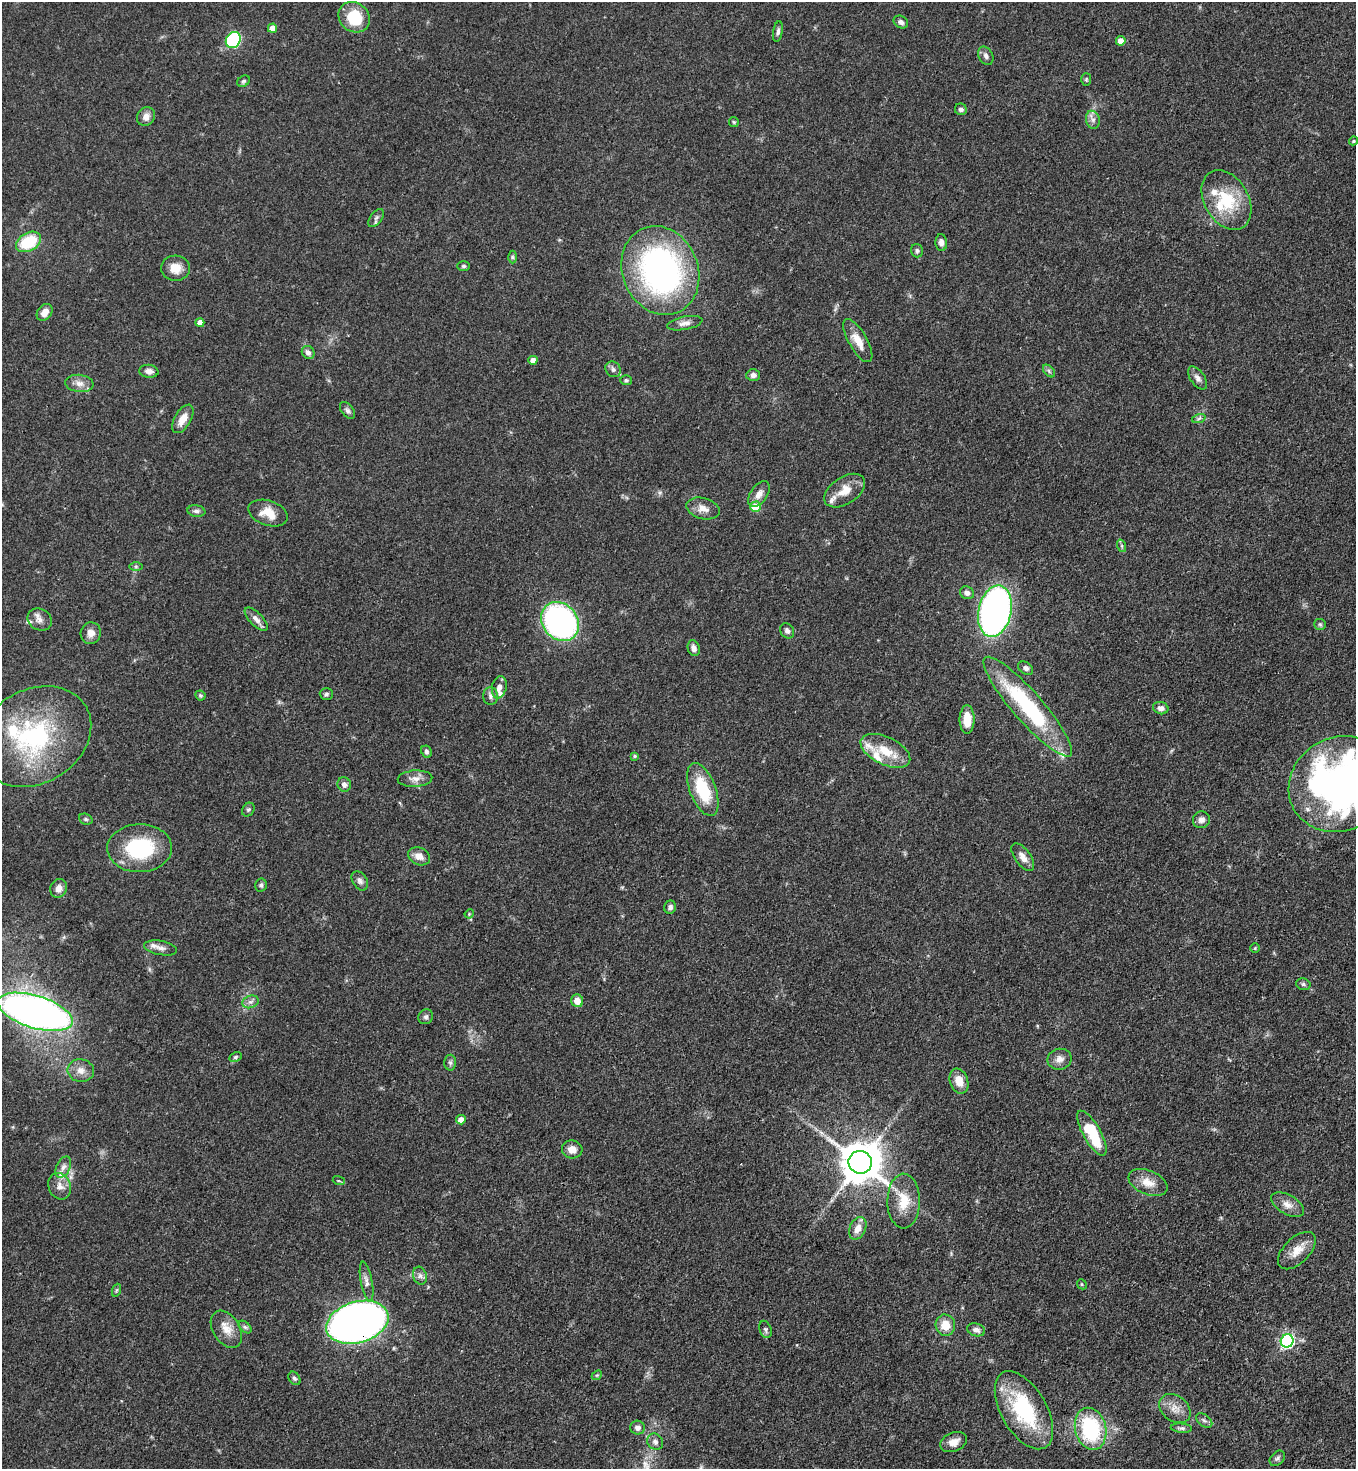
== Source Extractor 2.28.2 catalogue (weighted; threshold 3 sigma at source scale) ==
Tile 6 of 4 x 4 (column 2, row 2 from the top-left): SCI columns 1580-2933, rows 2992-4458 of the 6008 x 5986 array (HDU 1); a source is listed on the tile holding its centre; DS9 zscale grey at full resolution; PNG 1358 x 1471 px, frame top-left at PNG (2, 2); each listed source drawn as its Kron ellipse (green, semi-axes under 4 px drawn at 4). Shown black and unused: <1% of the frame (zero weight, under 3 of 4 exposures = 7% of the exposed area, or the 3 px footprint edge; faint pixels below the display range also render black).
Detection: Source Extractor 2.28.2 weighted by HDU 2 'WHT'; one run over the whole footprint, this tile lists its part. Background 0.0641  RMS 0.0036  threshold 0.0163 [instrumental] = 3 sigma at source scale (4.5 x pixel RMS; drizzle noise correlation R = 1.50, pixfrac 1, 0.05/0.05 arcsec/px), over >= 5 px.
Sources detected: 142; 13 inside a brighter listed object's ellipse — not listed separately; the other 129 listed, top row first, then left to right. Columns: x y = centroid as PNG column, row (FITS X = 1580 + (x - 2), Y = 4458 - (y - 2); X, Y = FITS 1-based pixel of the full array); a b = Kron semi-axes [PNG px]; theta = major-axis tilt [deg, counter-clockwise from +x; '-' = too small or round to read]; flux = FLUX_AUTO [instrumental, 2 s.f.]
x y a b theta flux
354 17 16 14 -38 14
901 22 8 6 -30 1.3
272 28 4 4 - 3.1
778 31 10 5 81 1.1
233 40 8 7 - 37
1121 41 5 5 - 2.9
986 56 10 7 -63 1.4
1086 79 6 5 - 0.56
244 81 7 5 31 0.73
961 109 6 6 - 1.2
146 117 10 8 52 2.6
1093 120 9 7 -77 1.5
734 122 5 5 - 0.45
1354 141 4 3 - 0.48
1226 200 32 22 -60 18
376 218 10 5 53 1.1
28 242 13 9 29 15
941 243 8 6 -86 1.8
917 251 7 6 - 0.84
513 257 6 4 -90 0.57
463 266 6 5 - 0.71
175 268 14 12 -4 4.9
660 270 45 37 -68 110
45 312 9 7 50 3.3
200 323 4 4 - 2.7
685 323 18 6 11 2.1
858 341 24 9 -60 5.6
308 352 7 6 - 1.6
533 360 4 4 - 2.8
613 369 8 7 - 1.3
149 371 9 6 -6 1.9
1049 371 7 4 -46 0.77
753 375 7 6 - 1.4
1198 378 13 7 -54 1.8
626 380 6 5 - 0.59
79 383 14 8 -7 2.7
347 410 10 6 -51 1.1
1199 418 7 4 20 0.68
183 419 16 8 60 4.2
845 491 23 13 34 6.5
759 494 14 8 55 2.8
756 507 5 5 - 9.1
703 508 17 10 -15 3.3
196 511 9 5 -9 1.1
268 513 20 12 -19 6
1122 546 6 4 -71 0.6
136 566 6 4 -1 0.6
967 593 7 6 - 1.6
995 611 26 16 78 150
40 619 12 10 -30 2.4
256 619 15 6 -45 2.2
560 622 21 17 -50 100
1320 624 6 5 - 0.61
787 631 8 6 -58 1.3
91 633 11 10 - 2.9
694 648 8 6 -72 1.8
1026 668 8 5 -33 1.3
499 687 11 7 78 2.3
326 694 6 6 - 0.81
200 695 5 4 - 0.67
491 696 9 7 -90 1.3
1028 707 65 15 -49 44
1161 708 8 6 -13 1.7
967 719 14 7 90 6.8
34 737 60 47 30 56
885 751 27 13 -26 9.4
426 752 6 5 - 0.85
635 756 4 3 - 0.63
415 779 17 8 4 2.9
344 784 7 6 - 1.5
1340 784 52 46 29 180
703 789 28 13 -69 17
248 810 7 6 - 0.73
86 819 7 5 -21 0.69
1201 820 8 8 - 1.7
140 848 32 24 1 29
419 856 11 8 -25 3
1023 857 16 8 -54 3.1
360 881 10 7 -57 1.4
261 885 6 5 - 0.84
59 888 9 8 - 2.5
670 907 6 6 - 1
469 914 5 3 - 0.34
161 948 17 7 -10 2.1
1255 948 5 4 - 0.45
1303 984 7 5 -15 0.78
577 1001 6 6 - 3.5
251 1002 8 6 19 1.4
35 1012 39 16 -17 240
426 1017 8 7 - 1.1
235 1057 6 4 27 0.58
1060 1059 12 10 10 2.6
450 1063 8 6 -89 0.95
81 1070 13 11 -11 3.3
959 1081 13 9 -70 5
461 1120 5 5 - 3.2
1092 1133 25 9 -61 19
572 1149 10 9 - 3.2
860 1162 11 11 - 1300
63 1167 11 6 63 1.8
339 1181 6 4 -18 0.45
1148 1182 20 12 -23 5
60 1186 13 11 -67 3
904 1201 27 16 90 8.9
1288 1205 18 9 -29 3.2
858 1228 12 8 64 3.3
1297 1251 23 12 44 5.7
420 1276 9 6 -74 1.4
367 1282 20 6 -79 2.2
1082 1284 5 4 - 0.48
117 1290 7 4 70 0.62
357 1322 32 20 16 300
945 1325 10 9 - 5.6
245 1327 8 4 -44 0.84
226 1329 20 13 -58 5.1
765 1329 9 6 -72 0.84
976 1330 9 6 -16 1.7
1287 1341 6 6 - 76
597 1375 5 4 - 0.47
294 1378 7 5 -54 0.82
1175 1409 17 12 -38 4.3
1024 1410 43 22 -60 33
1204 1420 9 5 -39 1
637 1428 7 7 - 1.7
1181 1428 11 4 -6 0.92
1091 1429 21 15 -76 35
655 1442 8 7 - 1.5
953 1442 14 9 21 3.6
1277 1458 9 6 45 1
Overlapping masked pixels (flux is a lower limit): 1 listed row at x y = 357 1322
Isophote crosses this tile's border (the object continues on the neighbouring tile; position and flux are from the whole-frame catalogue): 1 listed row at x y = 1340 784